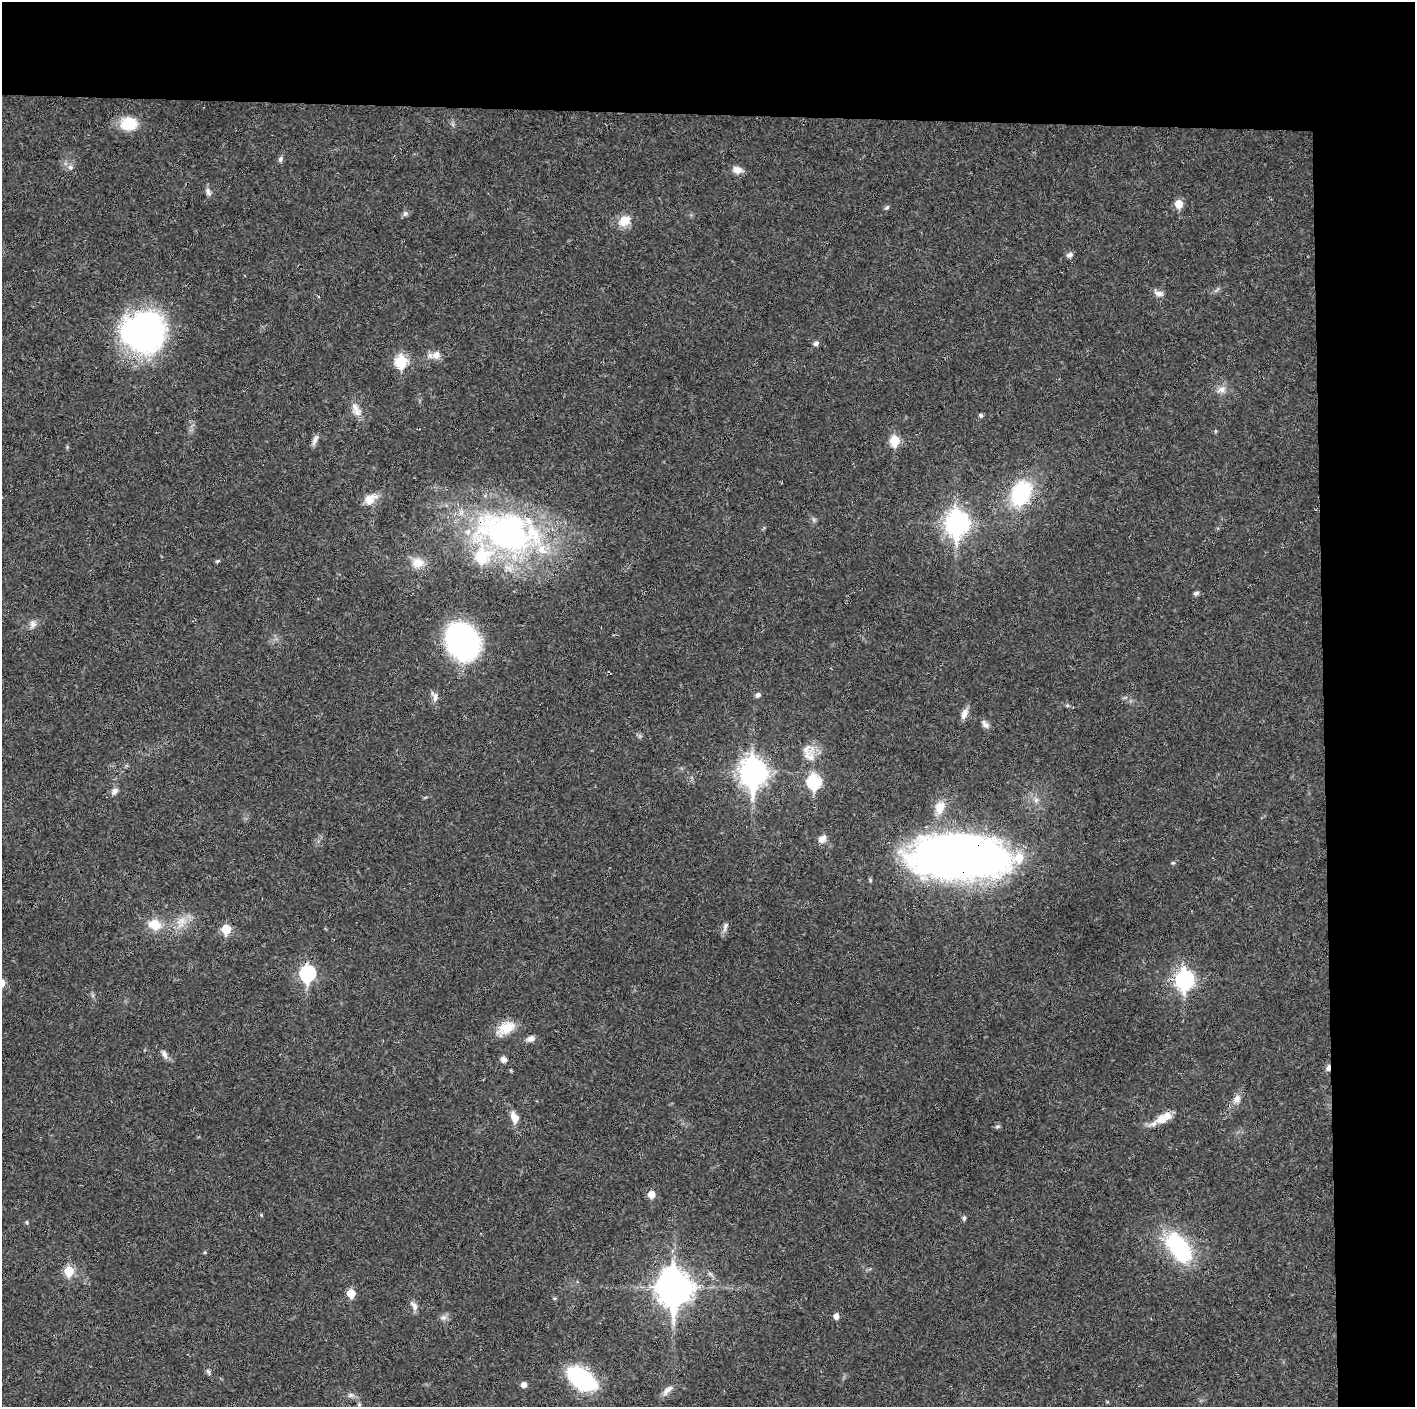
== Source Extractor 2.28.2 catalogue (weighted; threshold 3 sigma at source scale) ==
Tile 3 of 3 x 3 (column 3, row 1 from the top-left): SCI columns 2827-4239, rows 2811-4215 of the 4239 x 4216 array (HDU 1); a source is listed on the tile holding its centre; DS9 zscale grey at full resolution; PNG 1417 x 1409 px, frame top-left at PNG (2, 2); no overlay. Shown black and unused: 14% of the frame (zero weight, under 3 of 4 exposures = <1% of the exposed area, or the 3 px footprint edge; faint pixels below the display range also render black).
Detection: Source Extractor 2.28.2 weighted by HDU 2 'WHT'; one run over the whole footprint, this tile lists its part. Background 0.0269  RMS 0.0024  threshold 0.0106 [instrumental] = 3 sigma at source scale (4.5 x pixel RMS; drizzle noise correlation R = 1.50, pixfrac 1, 0.05/0.05 arcsec/px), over >= 5 px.
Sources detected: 78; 3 inside a brighter listed object's ellipse — not listed separately; the other 75 listed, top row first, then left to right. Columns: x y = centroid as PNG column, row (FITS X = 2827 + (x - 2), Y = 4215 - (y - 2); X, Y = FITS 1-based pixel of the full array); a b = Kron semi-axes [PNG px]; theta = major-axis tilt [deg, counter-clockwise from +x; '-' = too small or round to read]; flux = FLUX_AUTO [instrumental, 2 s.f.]
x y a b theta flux
129 123 20 16 0 5.5
281 159 8 5 64 0.57
70 167 8 7 - 0.85
737 170 12 8 -14 1.7
208 192 12 7 -67 0.93
1179 204 6 6 - 5
887 208 6 5 - 0.43
405 213 8 6 48 0.64
624 220 15 12 34 3.5
1069 255 8 6 22 0.82
1158 293 14 7 -19 1.2
144 331 39 36 10 71
816 343 7 5 30 0.67
436 355 11 10 - 1.9
401 361 7 6 - 18
1221 390 13 8 13 1.5
356 410 21 9 -63 2.3
981 415 5 4 - 0.58
1215 431 5 3 - 0.24
315 440 15 5 68 1
895 440 6 6 - 9.7
1021 493 20 15 64 22
370 499 19 12 30 2.7
957 523 10 8 88 160
506 533 86 48 -10 80
217 561 6 4 44 0.31
418 563 18 14 -2 3.3
1196 593 7 5 17 0.61
33 624 11 9 -90 1.2
462 641 24 19 -61 75
758 695 6 5 - 0.77
435 697 12 7 80 1.1
964 714 14 8 70 1.6
985 724 13 7 -50 1
808 753 29 16 -73 4.3
753 772 12 9 -89 240
814 782 8 7 - 27
114 791 10 7 43 1
940 807 17 11 70 3.2
822 839 11 8 43 1.5
962 856 82 35 -2 210
1173 863 6 3 -17 0.27
181 921 13 8 24 2.4
155 925 16 12 -19 4.3
725 927 15 5 74 0.9
226 929 6 5 - 8.6
307 973 8 7 - 43
1184 979 9 7 88 80
506 1028 24 14 30 4.7
530 1039 11 7 26 1.1
164 1054 11 6 -63 1.1
504 1060 9 7 -33 0.92
1328 1068 10 5 83 0.77
1236 1099 13 9 56 1.7
514 1117 15 9 -67 2.1
1164 1118 25 10 27 3.7
998 1126 8 3 19 0.37
651 1194 5 5 - 3.7
261 1215 4 4 - 0.22
964 1218 5 4 - 0.58
27 1222 5 3 - 0.27
1179 1247 42 22 -56 20
205 1252 4 4 - 0.26
69 1271 6 5 - 9.7
674 1287 14 11 90 390
351 1293 5 5 - 6.6
555 1298 5 4 - 0.29
414 1306 15 6 -57 1.1
836 1316 5 5 - 1.5
444 1318 9 6 -5 0.81
208 1372 8 5 -68 0.52
582 1379 20 12 -35 38
524 1385 5 5 - 1.6
667 1390 19 7 44 1.4
351 1395 7 6 - 0.63
Overlapping masked pixels (flux is a lower limit): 3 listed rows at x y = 506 533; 962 856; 1328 1068